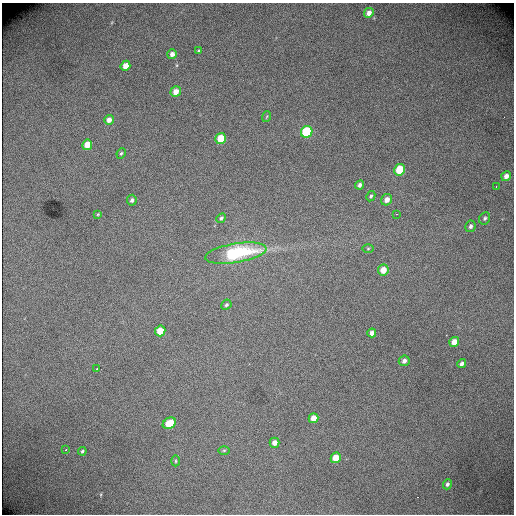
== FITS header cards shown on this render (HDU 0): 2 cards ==
NAXIS1  =                  512 /fastest changing axis
NAXIS2  =                  512 /next to fastest changing axis

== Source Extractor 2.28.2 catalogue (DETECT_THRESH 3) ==
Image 512 x 512 px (HDU 0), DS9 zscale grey, 1 PNG px = 1 image px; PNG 516 x 516 px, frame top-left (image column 1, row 512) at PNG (2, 3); each listed source drawn as its Kron ellipse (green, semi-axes under 4 px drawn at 4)
Background 2290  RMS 34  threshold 103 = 3 sigma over >= 5 px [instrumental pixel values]
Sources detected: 42; all 42 listed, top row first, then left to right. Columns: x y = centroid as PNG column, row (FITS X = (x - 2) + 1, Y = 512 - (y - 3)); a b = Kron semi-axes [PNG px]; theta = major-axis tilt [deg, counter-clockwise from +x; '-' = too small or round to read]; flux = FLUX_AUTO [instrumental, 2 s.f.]
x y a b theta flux
369 13 5 4 - 12000
199 51 4 3 - 2700
172 54 5 5 - 11000
125 66 5 4 - 22000
176 92 5 5 - 20000
266 117 5 3 - 2400
109 120 5 4 - 13000
307 132 6 5 - 140000
221 139 5 5 - 56000
87 145 5 4 - 30000
121 153 5 4 - 3400
399 170 6 5 - 72000
506 176 5 4 - 13000
360 185 5 4 - 7200
496 186 3 2 - 2000
371 196 5 4 - 3900
132 200 5 5 - 6100
387 200 6 5 - 16000
98 214 3 3 - 2300
396 214 3 2 - 2300
221 218 5 4 - 4100
485 218 6 5 - 5300
470 226 6 5 - 6300
368 248 6 4 1 2600
236 253 31 9 9 210000
383 270 5 5 - 26000
226 305 5 4 - 4200
160 331 5 5 - 39000
372 333 4 4 - 11000
454 342 5 4 - 25000
404 361 5 5 - 7800
462 364 5 4 - 7300
96 369 3 2 - 3800
313 418 5 4 - 25000
169 423 7 5 30 52000
275 443 5 5 - 14000
66 449 3 3 - 3900
224 450 6 4 1 2700
82 451 4 3 - 3700
336 458 5 5 - 44000
176 461 5 3 - 2700
447 484 5 4 - 6100